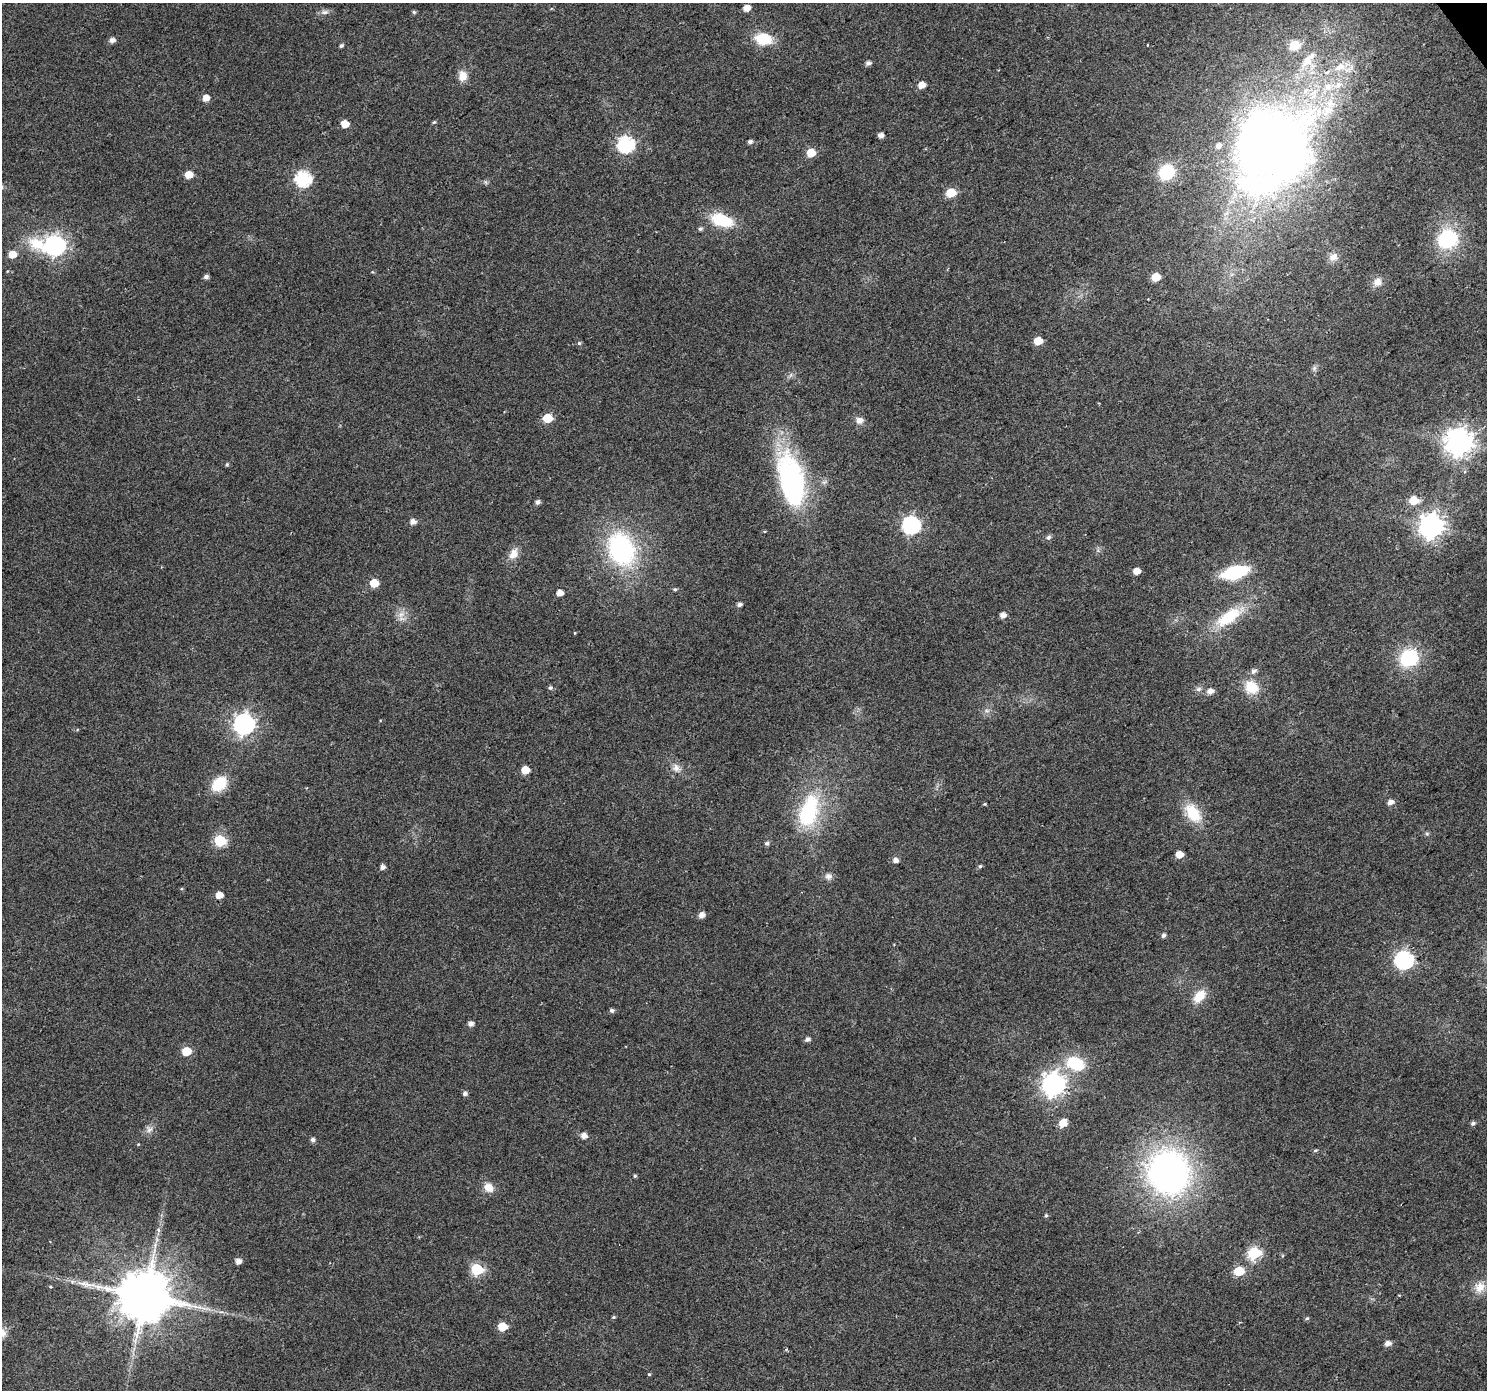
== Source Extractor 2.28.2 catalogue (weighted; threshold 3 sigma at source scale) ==
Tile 10 of 4 x 4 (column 2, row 3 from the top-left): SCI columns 1487-2971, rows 1578-2965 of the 5940 x 5867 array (HDU 1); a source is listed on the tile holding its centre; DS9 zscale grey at full resolution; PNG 1489 x 1392 px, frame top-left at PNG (2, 3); no overlay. Shown black and unused: <1% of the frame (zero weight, under 2 of 3 exposures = <1% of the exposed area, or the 3 px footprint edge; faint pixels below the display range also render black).
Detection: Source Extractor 2.28.2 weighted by HDU 2 'WHT'; one run over the whole footprint, this tile lists its part. Background 0.0719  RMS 0.0077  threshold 0.0346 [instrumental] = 3 sigma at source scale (4.5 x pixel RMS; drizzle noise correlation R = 1.50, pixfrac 1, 0.0396/0.0396 arcsec/px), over >= 5 px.
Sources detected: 129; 2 inside a brighter object's white glare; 1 cosmic-ray / hot-pixel residue — not listed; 6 inside a brighter listed object's ellipse — not listed separately; the other 120 listed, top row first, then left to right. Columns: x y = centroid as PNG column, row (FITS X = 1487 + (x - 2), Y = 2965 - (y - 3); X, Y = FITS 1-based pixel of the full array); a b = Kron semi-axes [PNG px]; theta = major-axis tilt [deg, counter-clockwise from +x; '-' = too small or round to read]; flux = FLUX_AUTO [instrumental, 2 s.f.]
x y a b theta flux
746 8 5 5 - 7.7
325 12 11 6 6 3.1
414 12 5 4 - 1.3
763 39 15 11 -8 26
112 40 5 5 - 4
1295 45 12 10 18 14
341 46 5 4 - 1.5
1307 61 19 12 57 15
868 63 5 4 - 2.9
1340 67 19 11 21 13
463 76 12 10 -89 7.7
921 85 5 5 - 8.6
1328 86 12 11 - 10
206 98 6 5 - 6.9
434 122 4 4 - 1.1
345 124 5 5 - 14
880 135 5 4 - 4.4
750 142 5 4 - 2
626 145 7 7 - 180
811 153 6 5 - 18
1271 155 89 57 35 540
1167 172 15 13 38 34
189 175 6 5 - 12
303 179 7 7 - 150
951 193 6 5 - 28
722 220 21 12 -18 35
700 229 5 4 - 1.6
1447 239 21 19 35 53
54 245 13 8 -6 340
12 254 6 5 - 12
1333 257 13 10 4 5.8
206 277 5 4 - 2.7
1156 277 6 5 - 19
1377 282 11 10 - 5.8
1148 299 2 2 - 0.71
1038 341 6 5 - 17
579 343 5 5 - 1.2
1314 368 8 6 70 2
547 418 6 5 - 25
859 420 9 8 - 4.6
1459 443 9 9 - 890
227 464 5 4 - 1.1
791 481 61 27 -77 140
1414 500 6 5 - 23
537 502 5 5 - 2.6
413 522 6 5 - 4.4
911 525 8 7 - 220
1431 526 8 8 - 650
1048 537 6 6 - 2.2
621 549 33 25 -66 120
513 554 15 11 63 7.6
1136 571 5 5 - 9
1234 572 21 10 14 57
374 583 6 5 - 18
675 589 5 4 - 1.2
560 593 5 4 - 6.8
739 604 5 4 - 2.7
401 614 11 10 - 6
1003 615 5 5 - 4.6
1229 617 37 15 34 36
575 633 4 3 - 0.55
1409 658 18 16 36 45
1254 671 8 6 45 2.9
1251 687 16 14 -46 19
550 688 6 5 - 1.6
1198 689 8 6 16 2.3
1210 691 8 6 13 4.6
987 711 7 4 -1 1.7
244 724 8 8 - 400
676 768 14 10 -39 5.7
525 770 6 5 - 15
219 784 16 12 42 24
1390 802 6 5 - 4.5
809 811 40 21 73 67
1193 813 24 14 -56 23
1427 834 6 4 0 1.2
220 840 6 6 - 69
767 843 5 5 - 1.9
1179 854 5 5 - 11
895 860 6 5 - 3.7
980 866 5 4 - 1.3
382 867 5 5 - 3.1
828 876 10 8 -29 3.4
219 895 6 5 - 8.3
702 915 6 5 - 5
1163 935 5 5 - 2
1404 960 8 7 - 250
1199 996 17 10 48 14
612 1010 5 5 - 2
471 1024 5 5 - 3.9
807 1039 6 5 - 2.7
186 1051 6 6 - 19
1075 1063 17 12 -22 35
1053 1084 9 8 - 540
465 1093 5 5 - 2.7
1063 1123 7 6 - 12
1473 1123 6 5 - 1.9
149 1129 10 10 - 4.1
584 1136 6 5 - 5.2
313 1140 6 5 - 2.3
1315 1150 6 4 20 1.1
1168 1172 41 38 -66 290
635 1176 5 4 - 1
489 1187 12 10 -34 8.2
1046 1215 5 5 - 1
159 1230 7 4 -70 1.4
1254 1253 7 6 - 93
1282 1256 5 3 - 0.78
238 1261 5 5 - 4.7
477 1269 6 6 - 72
1239 1271 6 5 - 34
72 1282 6 6 - 2
50 1287 4 4 - 0.86
1480 1287 16 13 50 9.8
145 1296 15 13 -1 4900
613 1317 5 4 - 0.93
1307 1318 6 4 16 1.2
502 1327 6 5 - 23
1388 1343 6 5 - 4.8
649 1374 4 4 - 0.82
Overlapping masked pixels (flux is a lower limit): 1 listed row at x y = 145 1296